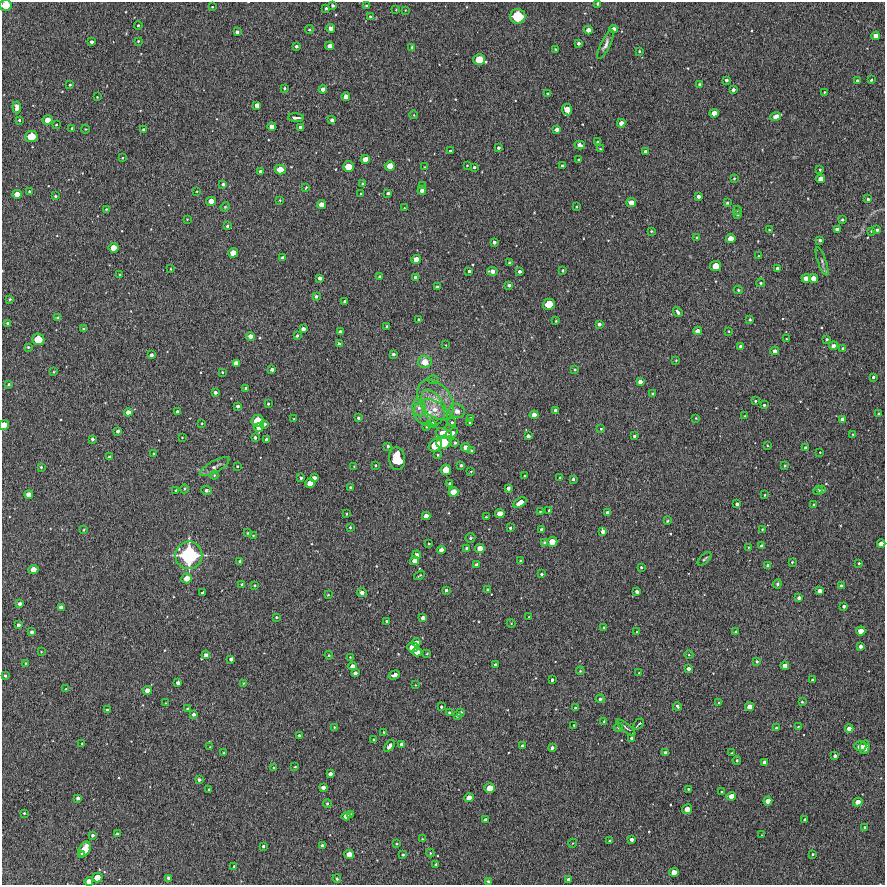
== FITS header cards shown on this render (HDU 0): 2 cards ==
NAXIS1  =                  883 /Length X axis
NAXIS2  =                  883 /Length Y axis

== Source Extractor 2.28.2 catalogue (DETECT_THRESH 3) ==
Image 883 x 883 px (HDU 0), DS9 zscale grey, 1 PNG px = 1 image px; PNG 887 x 887 px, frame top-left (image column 1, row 883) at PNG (2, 2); each listed source drawn as its Kron ellipse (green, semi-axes under 4 px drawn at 4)
Background 2590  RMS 230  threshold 679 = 3 sigma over >= 5 px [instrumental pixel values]
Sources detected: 450; all 450 listed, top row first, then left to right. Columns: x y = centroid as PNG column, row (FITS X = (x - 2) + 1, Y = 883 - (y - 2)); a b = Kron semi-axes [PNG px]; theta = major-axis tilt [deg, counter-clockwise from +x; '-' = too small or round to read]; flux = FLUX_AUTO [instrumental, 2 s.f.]
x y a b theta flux
598 3 3 3 - 3.2e+04
6 5 6 5 - 3.3e+05
333 5 3 3 - 2.6e+04
366 6 3 3 - 1.8e+04
212 7 3 3 - 1.0e+04
326 8 3 3 - 2.5e+04
396 10 3 2 - 8.7e+03
405 10 2 2 - 8.7e+03
518 16 8 7 - 6.1e+05
370 17 3 3 - 2.0e+04
138 25 4 3 - 2.0e+04
331 28 4 4 - 8.7e+04
309 29 4 4 - 1.8e+04
614 29 4 4 - 7.2e+04
588 30 4 4 - 1.0e+05
237 32 4 4 - 4.8e+04
876 36 4 4 - 1.0e+05
138 41 3 3 - 1.5e+04
91 42 3 3 - 4.5e+04
579 43 3 3 - 3.6e+04
606 45 16 4 64 5.9e+04
296 46 3 3 - 3.4e+04
330 46 4 4 - 8.3e+04
412 47 3 2 - 1.8e+04
555 49 2 2 - 1.2e+04
639 51 3 2 - 1.6e+04
479 60 6 5 - 2.8e+05
726 80 3 3 - 3.4e+04
871 80 3 3 - 2.1e+04
857 81 3 3 - 2.6e+04
700 84 3 3 - 2.3e+04
70 85 3 2 - 1.7e+04
284 88 4 3 - 2.0e+04
323 89 4 4 - 8.5e+04
733 90 4 3 - 3.9e+04
824 92 3 2 - 1.1e+04
548 94 4 3 - 2.2e+04
97 97 2 2 - 1.2e+04
346 97 4 4 - 9.6e+04
257 105 4 4 - 7.8e+04
17 107 6 4 -84 5.5e+04
567 110 6 5 - 1.9e+05
714 113 5 4 - 1.2e+05
414 115 4 3 - 1.1e+04
776 116 5 4 - 1.1e+05
296 118 8 3 -3 5.9e+04
19 120 3 3 - 1.8e+04
48 120 5 4 - 1.6e+05
332 120 4 4 - 4.7e+04
621 123 4 4 - 9.2e+04
56 125 3 2 - 1.2e+04
272 126 4 4 - 8.4e+04
300 127 4 3 - 6.0e+04
72 128 3 2 - 1.5e+04
85 129 4 3 - 1.2e+04
143 129 3 3 - 2.5e+04
557 129 4 4 - 6.6e+04
31 137 6 5 - 3.2e+05
598 142 4 3 - 3.9e+04
580 145 5 4 - 6.5e+04
498 148 3 3 - 2.8e+04
600 149 3 2 - 1.4e+04
450 151 3 3 - 2.1e+04
645 151 3 3 - 3.2e+04
122 158 3 2 - 1.1e+04
365 159 4 4 - 1.2e+05
579 160 3 3 - 2.5e+04
467 165 3 2 - 1.0e+04
390 166 5 4 - 1.6e+05
562 166 3 3 - 2.6e+04
348 167 5 5 - 2.4e+05
424 167 3 2 - 1.0e+04
474 167 3 3 - 2.2e+04
280 170 5 5 - 2.0e+05
820 170 3 2 - 1.6e+04
260 171 3 3 - 3.1e+04
734 178 3 3 - 1.4e+04
820 179 4 4 - 1.0e+05
223 184 3 3 - 2.8e+04
362 184 4 3 - 1.8e+04
422 185 3 2 - 1.6e+04
306 188 3 2 - 1.9e+04
422 190 4 4 - 6.6e+04
29 191 3 3 - 2.2e+04
197 191 3 2 - 1.1e+04
388 193 3 3 - 2.5e+04
17 194 5 4 - 1.2e+05
360 194 3 2 - 1.2e+04
55 196 3 3 - 1.8e+04
698 196 4 3 - 5.0e+04
868 199 3 3 - 2.3e+04
280 200 3 2 - 1.1e+04
211 201 5 4 - 1.2e+05
631 202 5 4 - 1.2e+05
727 203 3 3 - 2.0e+04
321 204 4 4 - 1.1e+05
576 206 3 2 - 1.4e+04
225 207 5 3 - 1.4e+04
404 208 3 3 - 9.6e+03
106 209 4 3 - 1.1e+04
737 210 4 3 - 2.2e+04
737 215 3 2 - 1.9e+04
187 219 2 2 - 9.1e+03
842 220 3 3 - 2.2e+04
227 226 3 3 - 2.3e+04
837 229 4 3 - 4.9e+04
769 230 4 3 - 1.6e+04
877 230 3 3 - 2.7e+04
651 231 3 3 - 1.5e+04
872 231 3 3 - 2.4e+04
697 237 4 3 - 1.8e+04
731 239 5 4 - 1.5e+05
820 240 3 3 - 3.4e+04
494 242 4 3 - 4.0e+04
114 248 5 5 - 1.7e+05
233 253 5 4 - 1.6e+05
759 256 3 3 - 1.2e+04
283 258 4 3 - 4.7e+04
416 259 4 4 - 1.2e+05
822 261 15 4 -71 4.4e+04
510 263 3 3 - 2.7e+04
716 266 5 5 - 2.2e+05
171 269 4 3 - 1.3e+04
778 269 4 4 - 6.2e+04
563 270 3 3 - 2.1e+04
469 271 3 3 - 2.5e+04
492 271 5 4 - 8.7e+04
519 271 3 3 - 3.6e+04
120 275 3 2 - 1.1e+04
380 277 4 4 - 3.1e+04
415 277 4 4 - 3.7e+04
320 278 4 3 - 5.4e+04
806 278 4 4 - 1.1e+05
813 278 4 4 - 1.2e+05
761 283 4 4 - 2.1e+04
509 285 4 4 - 3.2e+04
437 287 3 3 - 3.3e+04
738 290 4 4 - 1.9e+04
316 296 3 3 - 2.8e+04
10 299 3 3 - 1.7e+04
345 301 3 3 - 2.2e+04
549 304 6 5 - 3.1e+05
678 312 5 3 - 5.4e+04
57 318 4 3 - 1.7e+04
750 319 3 3 - 2.0e+04
419 320 3 3 - 3.1e+04
556 321 3 2 - 1.2e+04
8 323 3 3 - 3.4e+04
599 324 4 3 - 4.3e+04
386 326 3 2 - 1.7e+04
84 329 4 3 - 2.1e+04
303 329 4 4 - 6.9e+04
698 331 4 4 - 8.6e+04
729 331 3 2 - 1.0e+04
340 332 3 3 - 3.7e+04
250 336 4 4 - 7.3e+04
297 336 3 3 - 2.1e+04
38 339 6 6 - 3.3e+05
786 339 3 2 - 9.4e+03
827 339 3 3 - 2.2e+04
339 344 4 4 - 4.5e+04
446 345 3 2 - 9.7e+03
741 346 4 4 - 5.4e+04
833 346 4 4 - 3.4e+04
28 347 4 3 - 2.1e+04
843 348 3 3 - 2.2e+04
775 351 4 4 - 6.2e+04
393 354 4 4 - 2.9e+04
151 355 4 3 - 4.1e+04
676 360 3 2 - 1.2e+04
425 362 7 6 - 1.9e+05
236 363 4 4 - 8.3e+04
575 369 4 3 - 1.7e+04
272 370 4 3 - 4.3e+04
54 372 3 2 - 1.5e+04
222 372 4 3 - 1.6e+04
873 377 3 3 - 2.5e+04
433 380 6 4 0 2.1e+04
640 382 4 4 - 6.5e+04
8 384 3 3 - 2.1e+04
245 388 3 3 - 1.9e+04
215 392 3 3 - 3.7e+04
652 394 3 3 - 2.4e+04
436 400 22 15 -52 3.6e+05
755 401 3 3 - 1.7e+04
268 404 3 3 - 1.6e+04
764 405 3 3 - 2.0e+04
238 406 3 3 - 3.9e+04
419 408 8 6 -75 7.5e+04
435 409 21 11 -64 2.6e+05
555 410 3 3 - 3.4e+04
457 411 8 7 - 9.1e+04
128 412 4 4 - 9.1e+04
177 412 3 3 - 3.9e+04
429 413 16 13 -10 2.4e+05
879 414 3 3 - 1.7e+04
534 415 4 4 - 1.0e+05
745 416 3 2 - 1.0e+04
358 418 3 3 - 3.0e+04
471 418 4 3 - 2.7e+04
696 418 3 2 - 1.1e+04
294 419 3 2 - 1.4e+04
842 419 4 4 - 7.6e+04
258 421 6 6 - 3.8e+05
452 422 4 4 - 2.0e+04
470 422 3 2 - 1.4e+04
202 423 2 2 - 1.1e+04
432 423 4 3 - 3.4e+04
264 424 3 3 - 3.3e+04
4 425 5 4 - 1.8e+05
427 427 4 3 - 1.6e+04
259 428 4 4 - 8.5e+04
601 429 3 3 - 1.6e+04
118 431 3 3 - 3.9e+04
444 433 8 5 -11 1.7e+05
452 433 7 4 37 1.0e+05
853 434 3 2 - 1.0e+04
528 436 4 4 - 5.1e+04
634 436 3 3 - 2.1e+04
182 437 3 2 - 8.8e+03
255 437 3 3 - 3.3e+04
92 439 3 3 - 3.3e+04
266 439 3 3 - 3.0e+04
443 442 7 6 - 4.4e+05
455 443 4 3 - 2.4e+04
435 445 7 5 42 4.1e+05
767 445 3 2 - 1.2e+04
388 446 3 3 - 2.3e+04
466 447 4 4 - 8.3e+04
806 448 4 3 - 4.9e+04
472 451 4 3 - 2.7e+04
820 452 2 2 - 8.5e+03
154 453 3 3 - 1.5e+04
438 455 3 3 - 1.8e+04
109 457 3 3 - 3.4e+04
397 459 11 8 -81 7.2e+05
375 465 3 2 - 1.2e+04
461 465 3 3 - 2.8e+04
785 465 3 3 - 1.7e+04
237 466 3 2 - 1.3e+04
41 467 4 4 - 1.9e+04
215 467 16 6 29 7.5e+04
354 467 2 2 - 9.3e+03
446 470 5 5 - 2.2e+05
471 471 3 2 - 1.0e+04
214 475 4 4 - 1.5e+04
525 476 3 3 - 2.3e+04
301 478 3 3 - 2.2e+04
314 478 4 3 - 5.9e+04
560 478 3 2 - 1.5e+04
573 479 3 3 - 2.3e+04
310 483 5 4 - 1.4e+05
450 484 3 3 - 3.7e+04
350 487 3 2 - 1.6e+04
508 488 4 3 - 4.9e+04
184 489 4 3 - 1.4e+04
176 490 3 2 - 1.4e+04
207 490 5 4 - 4.5e+04
818 490 5 4 - 3.0e+04
822 490 3 3 - 2.1e+04
453 492 5 4 - 1.5e+05
29 494 4 4 - 1.0e+05
765 495 3 2 - 1.2e+04
520 503 7 4 31 1.3e+05
737 504 3 3 - 3.3e+04
813 504 3 3 - 1.7e+04
549 510 3 3 - 2.0e+04
540 511 3 2 - 9.6e+03
500 513 5 4 - 1.4e+05
608 513 3 3 - 4.7e+04
346 514 3 2 - 1.2e+04
426 516 4 4 - 9.0e+04
486 517 3 3 - 1.6e+04
667 521 4 3 - 1.6e+04
350 527 3 3 - 1.5e+04
510 528 3 3 - 2.3e+04
542 529 4 3 - 5.2e+04
762 529 3 2 - 1.2e+04
84 530 4 3 - 1.6e+04
603 531 4 4 - 6.6e+04
247 533 3 3 - 1.5e+04
253 535 4 2 - 1.0e+04
470 538 5 4 - 2.4e+04
544 542 4 3 - 1.9e+04
552 542 5 5 - 1.8e+05
429 544 3 3 - 1.5e+04
881 544 4 4 - 8.4e+04
762 546 4 4 - 6.1e+04
748 547 3 2 - 8.6e+03
467 548 4 4 - 3.2e+04
480 548 5 4 - 1.4e+05
441 550 4 4 - 8.9e+04
189 555 14 13 - 1.7e+06
417 555 4 4 - 5.0e+04
705 559 8 3 42 2.3e+04
240 561 3 3 - 2.0e+04
414 561 4 4 - 1.0e+05
521 561 3 3 - 2.4e+04
792 562 3 3 - 1.4e+04
859 563 3 2 - 1.6e+04
477 565 4 4 - 6.1e+04
768 566 4 3 - 4.8e+04
641 567 3 3 - 1.8e+04
33 570 5 4 - 1.5e+05
541 574 3 3 - 2.1e+04
419 575 6 2 32 1.5e+04
186 578 5 5 - 1.5e+05
242 584 3 3 - 2.1e+04
777 584 4 4 - 2.8e+04
255 585 3 2 - 1.2e+04
841 586 4 3 - 4.0e+04
446 590 3 3 - 2.8e+04
488 590 4 3 - 2.5e+04
820 591 4 3 - 5.7e+04
637 592 4 3 - 4.1e+04
203 593 4 4 - 5.1e+04
362 593 5 4 - 6.0e+04
328 595 3 2 - 1.2e+04
799 598 3 3 - 3.7e+04
20 604 4 3 - 4.8e+04
844 606 3 3 - 2.8e+04
61 607 4 4 - 5.2e+04
276 617 4 3 - 1.9e+04
529 617 3 2 - 1.4e+04
423 618 4 3 - 5.7e+04
387 621 3 3 - 2.3e+04
511 623 4 3 - 1.1e+04
18 625 4 3 - 4.7e+04
604 627 2 2 - 1.2e+04
736 631 3 2 - 1.7e+04
861 631 4 4 - 1.3e+05
32 632 3 3 - 4.1e+04
637 632 3 3 - 1.6e+04
416 642 4 4 - 7.3e+04
860 646 4 3 - 5.2e+04
413 647 5 5 - 1.8e+05
41 652 4 2 - 9.9e+03
417 652 4 4 - 9.9e+04
427 654 3 2 - 1.3e+04
206 655 4 4 - 5.9e+04
329 655 4 3 - 1.4e+04
689 655 4 3 - 1.3e+04
350 657 2 2 - 9.5e+03
231 659 4 4 - 5.3e+04
757 661 4 3 - 2.0e+04
25 663 4 2 - 1.4e+04
495 665 3 3 - 3.9e+04
353 666 4 4 - 9.2e+04
785 666 4 4 - 8.4e+04
688 669 4 4 - 5.4e+04
580 671 4 3 - 1.5e+04
355 673 4 3 - 4.8e+04
639 673 3 3 - 1.5e+04
394 675 6 4 18 7.2e+04
5 676 3 3 - 2.3e+04
552 680 3 3 - 2.8e+04
813 680 3 3 - 3.3e+04
178 683 4 3 - 4.9e+04
243 683 4 3 - 1.1e+04
416 685 4 2 - 8.3e+03
66 689 3 2 - 1.1e+04
147 690 4 4 - 1.0e+05
600 699 4 4 - 3.2e+04
802 702 3 2 - 1.7e+04
165 703 3 2 - 9.8e+03
719 703 3 3 - 1.7e+04
677 706 4 3 - 2.6e+04
441 707 3 3 - 2.0e+04
750 707 4 4 - 1.2e+05
575 708 3 2 - 1.5e+04
187 709 3 3 - 1.9e+04
107 710 3 3 - 3.1e+04
449 712 3 3 - 1.6e+04
461 712 4 4 - 1.7e+04
193 714 3 3 - 4.5e+04
458 715 3 3 - 3.4e+04
604 721 4 3 - 1.6e+04
639 724 6 2 49 1.9e+04
574 725 3 3 - 1.2e+04
334 727 4 3 - 1.2e+04
618 727 5 4 - 2.8e+04
798 727 3 3 - 1.2e+04
626 728 12 4 -38 3.2e+04
776 728 3 3 - 1.9e+04
849 729 4 4 - 9.1e+04
384 732 3 2 - 1.0e+04
299 735 4 3 - 2.3e+04
632 738 3 3 - 4.2e+04
374 739 4 3 - 1.4e+04
82 743 3 2 - 1.2e+04
401 744 4 3 - 4.5e+04
389 746 7 3 57 7.2e+04
522 746 3 3 - 2.0e+04
860 746 6 5 - 1.3e+05
210 747 3 2 - 8.8e+03
865 747 7 4 77 1.0e+05
552 748 4 3 - 3.9e+04
224 753 3 3 - 1.3e+04
666 753 4 3 - 4.2e+04
731 753 3 3 - 1.2e+04
835 756 4 3 - 4.1e+04
737 760 4 3 - 2.1e+04
765 762 4 4 - 6.5e+04
295 767 3 2 - 1.0e+04
274 768 3 2 - 1.4e+04
330 774 4 3 - 5.3e+04
199 780 4 3 - 3.5e+04
323 787 4 3 - 5.7e+04
490 788 5 5 - 1.8e+05
209 789 3 2 - 1.6e+04
688 789 3 3 - 1.4e+04
722 792 3 2 - 1.3e+04
731 796 5 4 - 1.1e+05
78 798 3 3 - 4.1e+04
469 798 5 4 - 1.2e+05
768 801 4 4 - 1.1e+05
858 802 4 4 - 1.1e+05
327 803 4 3 - 1.9e+04
687 809 5 4 - 1.4e+05
24 813 3 3 - 1.5e+04
350 815 3 3 - 3.8e+04
346 816 4 4 - 8.0e+04
485 820 3 3 - 4.0e+04
805 820 3 3 - 2.2e+04
864 827 3 3 - 1.3e+04
117 834 3 3 - 1.9e+04
93 835 4 3 - 2.9e+04
762 835 3 2 - 8.8e+03
422 839 3 2 - 9.5e+03
631 839 3 3 - 4.3e+04
610 841 3 3 - 2.6e+04
573 843 4 3 - 1.1e+04
397 844 3 2 - 1.4e+04
263 846 3 3 - 2.5e+04
322 846 3 3 - 4.4e+04
85 849 8 5 60 3.0e+05
430 853 4 4 - 1.4e+04
82 854 4 2 - 2.6e+04
349 854 5 4 - 1.3e+05
813 854 3 2 - 1.8e+04
403 855 3 3 - 1.8e+04
436 865 3 3 - 3.5e+04
234 866 3 3 - 1.7e+04
674 872 5 4 - 1.4e+05
97 878 5 5 - 1.9e+05
169 878 4 3 - 3.6e+04
337 879 4 3 - 2.3e+04
568 880 3 3 - 5.0e+04
89 881 4 4 - 9.8e+04
488 881 3 3 - 2.4e+04
At the frame edge (FLAGS 8, measured only in part): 4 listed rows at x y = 598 3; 6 5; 4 425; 89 881

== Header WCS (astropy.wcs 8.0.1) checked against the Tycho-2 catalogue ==
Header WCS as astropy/WCSLIB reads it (CRVAL/CRPIX/CD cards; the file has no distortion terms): RA---TAN/DEC--TAN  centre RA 17:24:43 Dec -34:12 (261.18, -34.20 deg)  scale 1.7 arcsec/px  FOV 25.0' x 25.0'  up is -2 deg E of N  parity normal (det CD < 0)
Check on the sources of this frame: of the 60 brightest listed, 10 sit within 2.3 arcsec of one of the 11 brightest Tycho-2 stars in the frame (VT <= 11.53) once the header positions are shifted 1.70 arcsec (1.40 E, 0.96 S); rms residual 0.75 arcsec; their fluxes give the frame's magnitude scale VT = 24.85 - 2.5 log10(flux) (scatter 0.10 mag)
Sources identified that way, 10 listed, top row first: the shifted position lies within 2.3 arcsec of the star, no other Tycho-2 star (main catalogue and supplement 1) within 4.6 arcsec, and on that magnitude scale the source's flux lands within +1.5 / -3 mag of the star's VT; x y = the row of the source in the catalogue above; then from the Tycho-2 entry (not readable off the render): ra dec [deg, ICRS J2000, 3 dp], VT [Tycho-2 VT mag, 2 dp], TYC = Tycho-2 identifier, HIP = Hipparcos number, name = IAU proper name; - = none
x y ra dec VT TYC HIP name
6 5 261.424 -33.987 10.92 7383-152-1 - -
518 16 261.133 -33.999 9.69 7383-138-1 - -
479 60 261.155 -34.019 11.37 7383-197-1 - -
31 137 261.411 -34.050 11.09 7383-281-1 - -
549 304 261.119 -34.135 11.34 7383-284-1 - -
38 339 261.411 -34.145 10.97 7383-462-1 - -
258 421 261.287 -34.187 10.89 7383-162-1 - -
443 442 261.181 -34.199 10.78 7383-7-1 - -
446 470 261.180 -34.212 11.53 7383-421-1 - -
189 555 261.328 -34.249 7.15 7383-523-1 - -